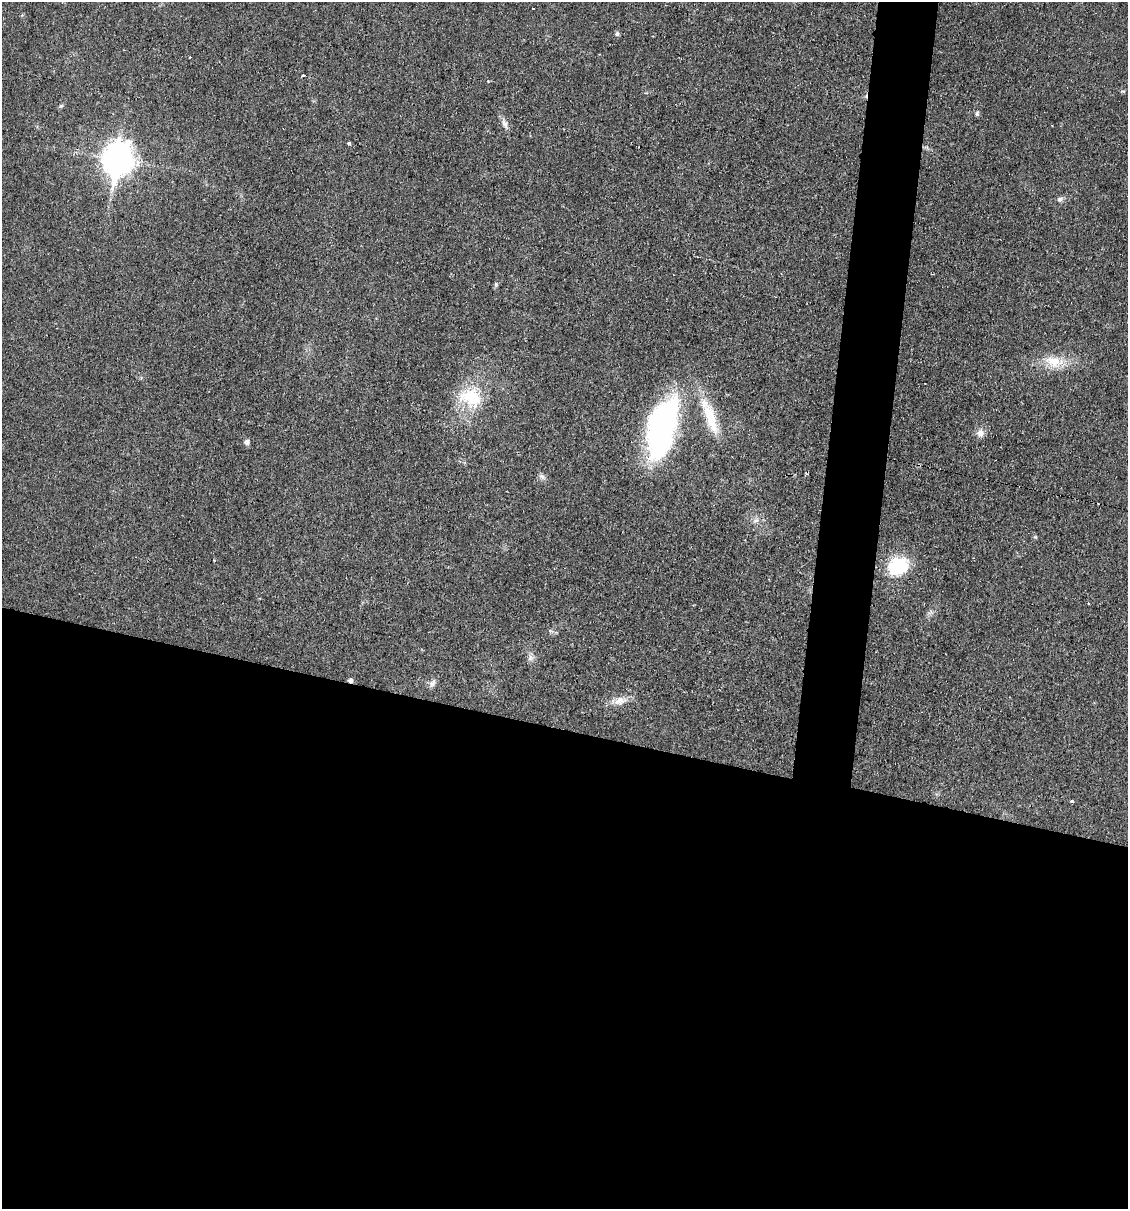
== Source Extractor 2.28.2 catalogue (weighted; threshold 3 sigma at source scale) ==
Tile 14 of 4 x 4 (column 2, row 4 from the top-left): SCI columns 1360-2485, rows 1-1207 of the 4848 x 4828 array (HDU 1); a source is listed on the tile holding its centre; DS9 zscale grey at full resolution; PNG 1130 x 1211 px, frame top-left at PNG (2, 2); no overlay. Shown black and unused: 43% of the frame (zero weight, under 2 of 3 exposures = <1% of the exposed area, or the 3 px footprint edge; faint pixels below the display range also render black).
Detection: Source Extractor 2.28.2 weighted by HDU 2 'WHT'; one run over the whole footprint, this tile lists its part. Background 0.0329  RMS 0.0049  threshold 0.022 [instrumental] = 3 sigma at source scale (4.5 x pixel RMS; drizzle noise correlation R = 1.50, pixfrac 1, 0.05/0.05 arcsec/px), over >= 5 px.
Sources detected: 27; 3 cosmic-ray / hot-pixel residue — not listed; the other 24 listed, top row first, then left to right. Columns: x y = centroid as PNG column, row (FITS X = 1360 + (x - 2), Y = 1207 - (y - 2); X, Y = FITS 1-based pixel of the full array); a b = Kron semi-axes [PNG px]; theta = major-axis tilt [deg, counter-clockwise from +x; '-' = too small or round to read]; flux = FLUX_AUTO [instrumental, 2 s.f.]
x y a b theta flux
533 8 2 2 - 0.64
617 34 6 5 - 1
190 57 2 2 - 0.41
303 75 3 3 - 1.2
61 106 6 4 19 0.7
977 114 7 5 -90 0.93
504 123 15 6 -68 2.5
349 143 3 3 - 4.8
118 159 13 10 79 690
1060 199 8 7 - 1.5
496 284 7 5 -71 0.78
1054 362 29 16 -13 12
471 397 34 25 -24 23
710 418 50 14 -72 18
662 428 59 25 75 130
980 433 10 9 - 3.2
247 442 7 6 - 1.8
542 477 10 5 -45 1.5
756 521 9 4 9 1.5
898 566 27 22 23 22
530 658 8 7 - 1.9
432 683 14 7 62 2
620 701 19 11 14 5.5
1072 801 3 3 - 1.4